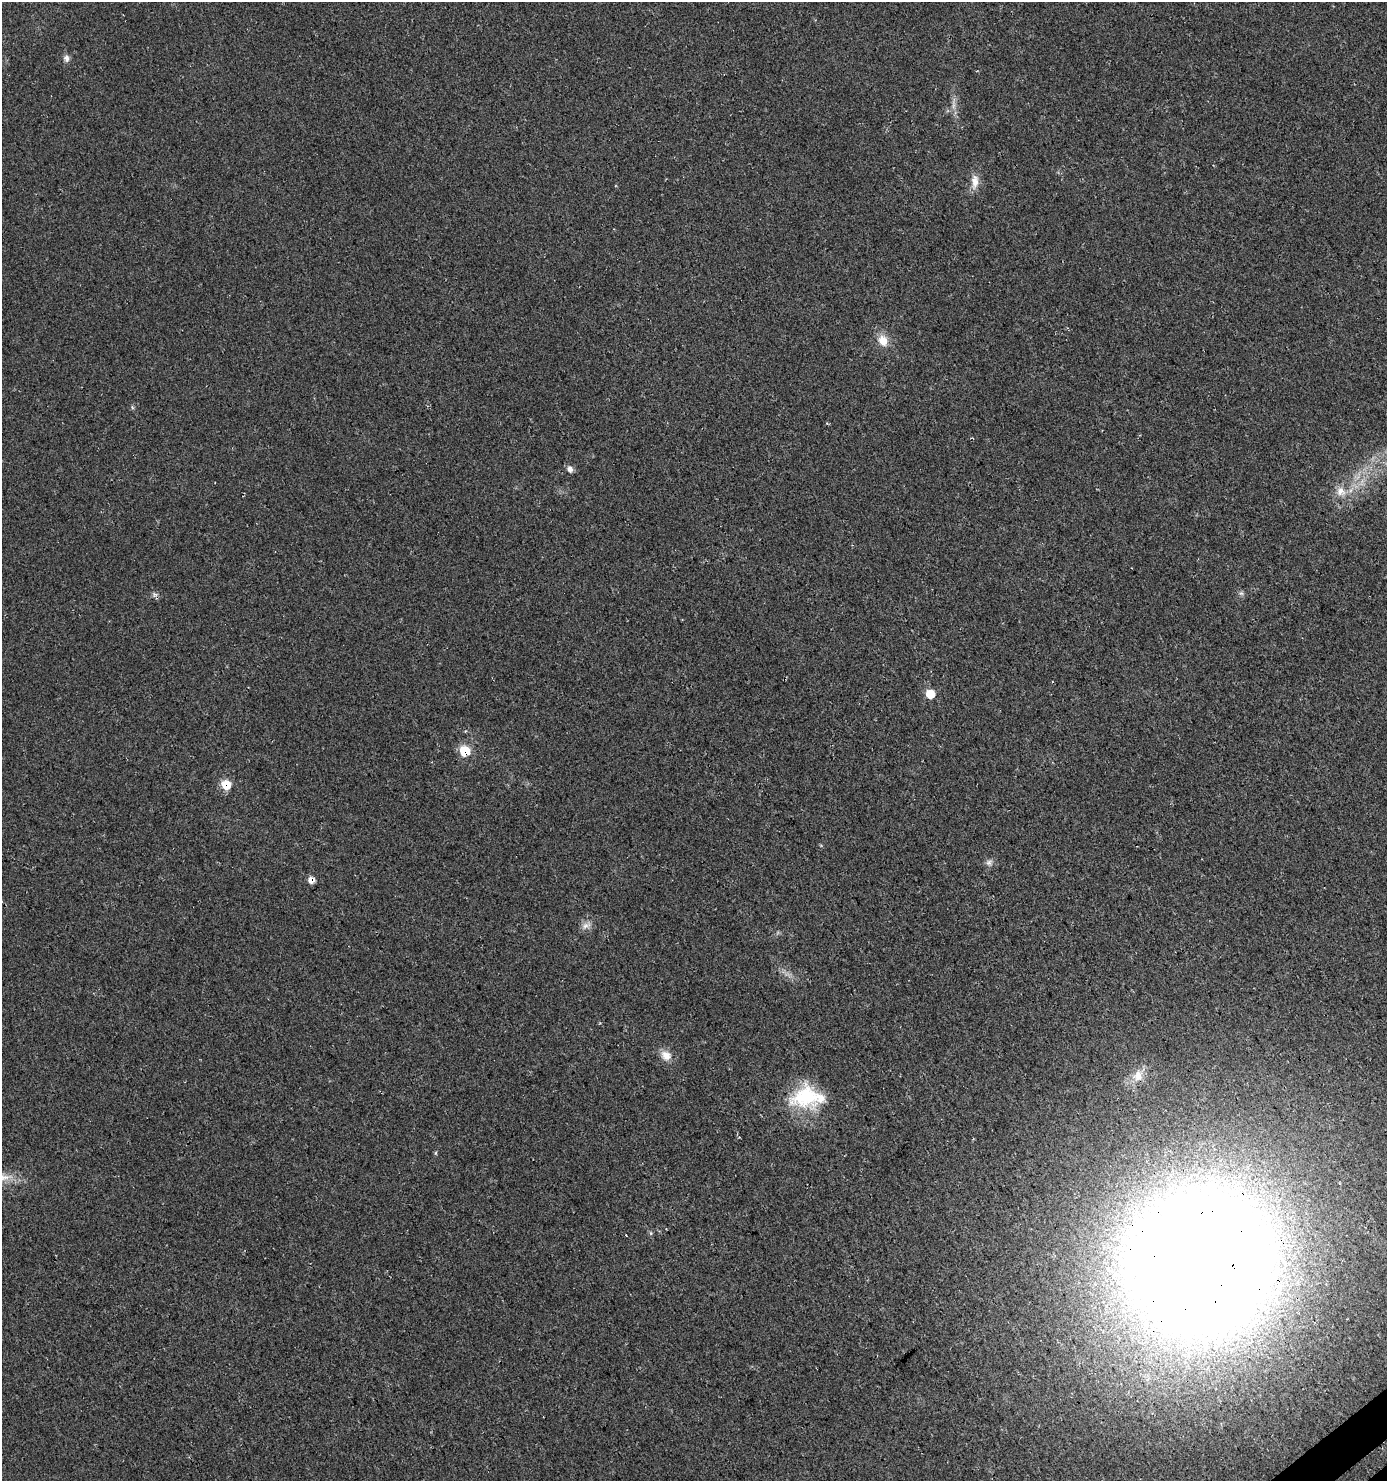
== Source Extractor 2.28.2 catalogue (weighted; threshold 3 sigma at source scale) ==
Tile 6 of 4 x 4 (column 2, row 2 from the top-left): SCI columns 1614-2998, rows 3003-4481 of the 5935 x 6014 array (HDU 1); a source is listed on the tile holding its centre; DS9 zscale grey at full resolution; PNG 1389 x 1483 px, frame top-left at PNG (2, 2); no overlay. Shown black and unused: <1% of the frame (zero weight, under 3 of 4 exposures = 5% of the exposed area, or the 3 px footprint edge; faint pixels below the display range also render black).
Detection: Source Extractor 2.28.2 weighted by HDU 2 'WHT'; one run over the whole footprint, this tile lists its part. Background 0.0241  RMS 0.007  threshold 0.0313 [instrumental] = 3 sigma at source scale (4.5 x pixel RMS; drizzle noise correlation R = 1.50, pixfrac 1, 0.0396/0.0396 arcsec/px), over >= 5 px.
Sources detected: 22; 1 too faint to see at this stretch — not listed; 1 inside a brighter listed object's ellipse — not listed separately; the other 20 listed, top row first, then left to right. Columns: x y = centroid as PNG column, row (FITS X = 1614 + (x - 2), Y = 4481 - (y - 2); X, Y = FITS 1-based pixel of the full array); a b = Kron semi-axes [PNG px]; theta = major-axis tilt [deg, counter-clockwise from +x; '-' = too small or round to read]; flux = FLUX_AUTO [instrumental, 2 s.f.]
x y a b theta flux
66 58 9 7 -52 2.7
975 182 21 10 87 7.3
883 341 15 12 -66 8.8
570 469 8 7 - 3.3
1341 491 14 13 - 7.7
1241 593 6 6 - 1.5
930 694 7 6 - 16
465 751 8 7 - 25
226 785 8 7 - 21
989 862 9 8 - 2.7
311 880 8 8 - 4.1
586 925 14 7 27 4
666 1055 13 11 -33 7.2
1138 1076 16 13 72 8.3
806 1096 38 30 10 43
436 1153 6 4 90 0.81
2 1177 29 11 -9 14
651 1233 6 4 -89 0.97
626 1235 3 2 - 0.61
1200 1262 83 76 24 3500
Overlapping masked pixels (flux is a lower limit): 4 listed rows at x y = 465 751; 226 785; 311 880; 1200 1262
Isophote crosses this tile's border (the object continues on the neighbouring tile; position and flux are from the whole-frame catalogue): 1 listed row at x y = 2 1177